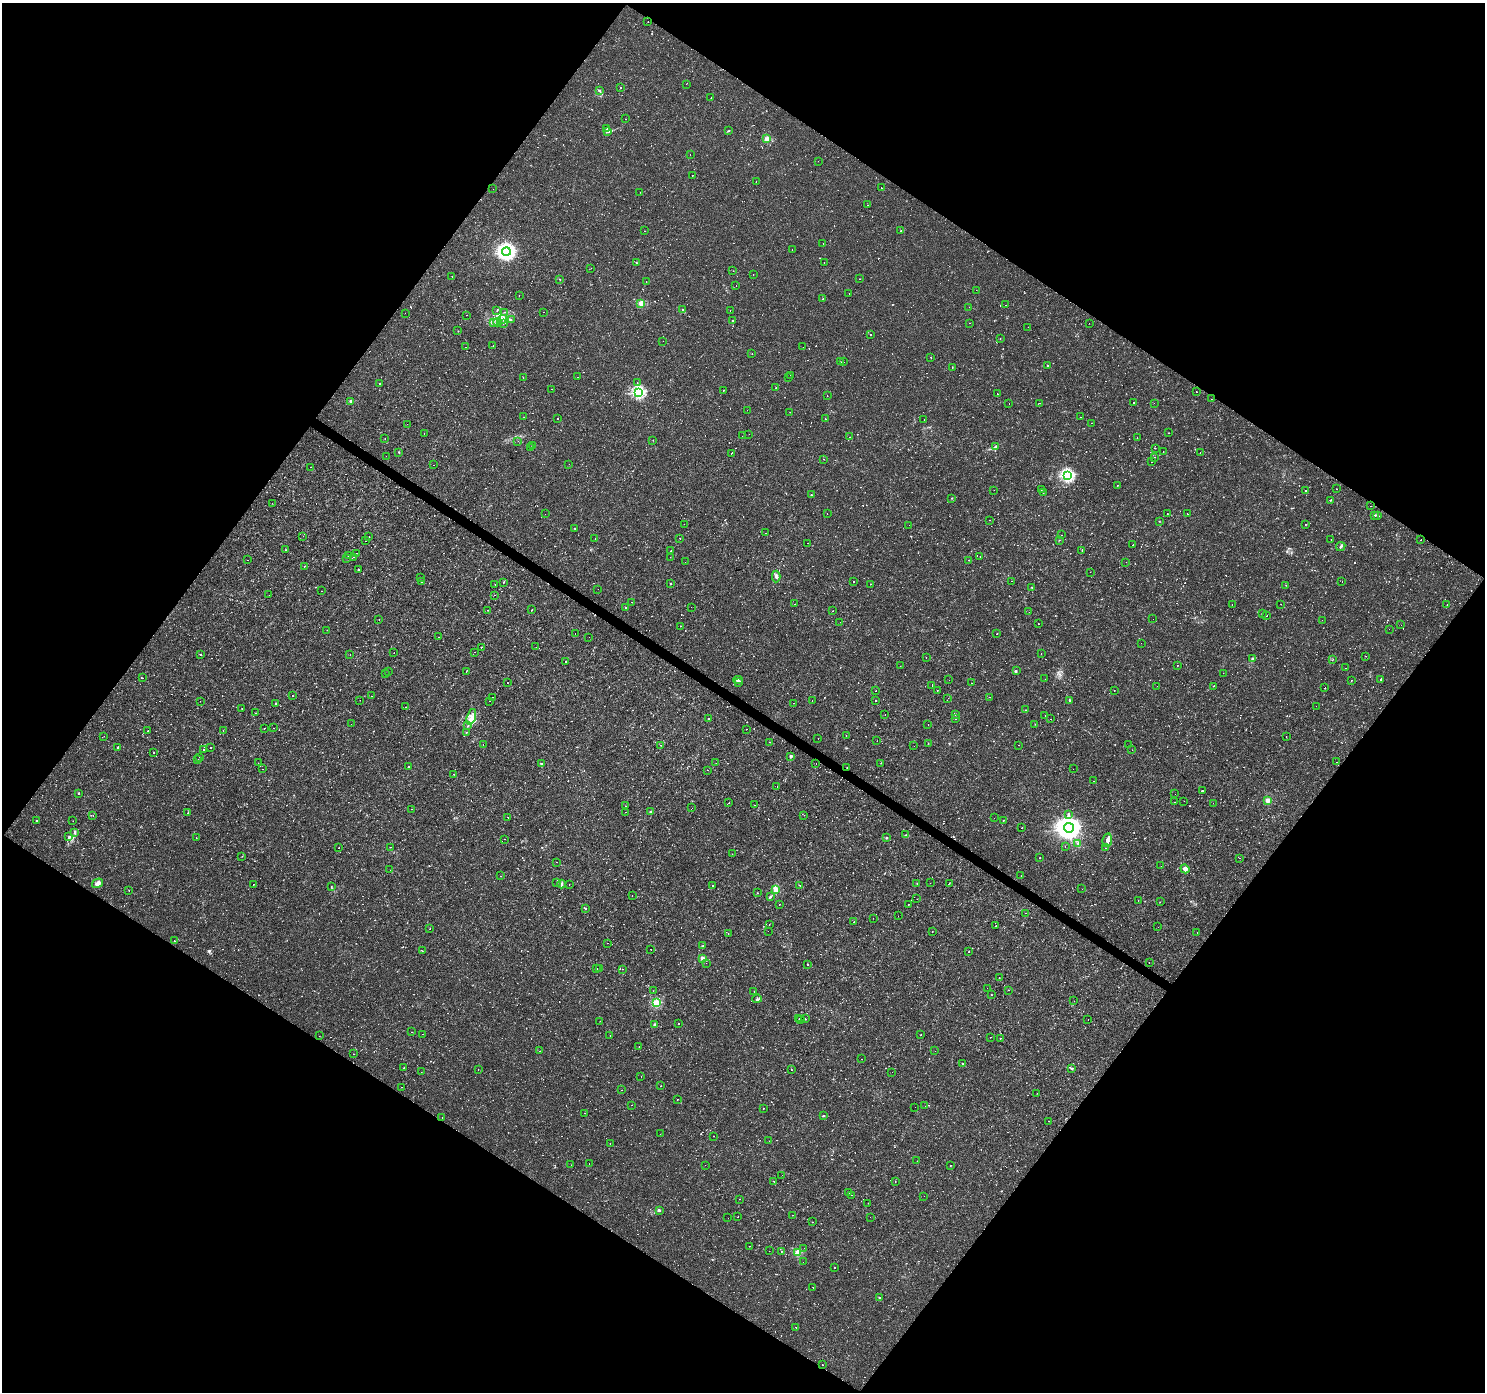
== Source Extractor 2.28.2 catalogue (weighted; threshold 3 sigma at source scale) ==
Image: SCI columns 3-5934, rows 247-5806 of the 5934 x 5985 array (HDU 1 of 3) = the unmasked area's bounding box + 8 px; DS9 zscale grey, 4 x 4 block average (1 PNG px = mean of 4 x 4 image px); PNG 1487 x 1394 px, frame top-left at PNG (2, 3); each listed source drawn as its Kron ellipse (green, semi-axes under 4 px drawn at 4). Shown black and unused: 49% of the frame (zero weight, under 2 of 3 exposures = <1% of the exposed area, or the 3 px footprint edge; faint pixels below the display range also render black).
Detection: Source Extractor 2.28.2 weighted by HDU 2 'WHT'. Background 0.00108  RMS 0.0015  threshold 0.00681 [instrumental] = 3 sigma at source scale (4.5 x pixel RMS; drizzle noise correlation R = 1.50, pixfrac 1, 0.0396/0.0396 arcsec/px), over >= 5 px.
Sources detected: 1563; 11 too faint to see at this stretch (4 x 4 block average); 601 cosmic-ray / hot-pixel residue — neither listed nor drawn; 13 coinciding with a brighter row at this scale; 5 inside a brighter listed object's ellipse — not listed separately; of the other 933, all 500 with FLUX_AUTO >= 0.316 (the completeness limit of this list) listed and drawn (433 fainter detections not listed), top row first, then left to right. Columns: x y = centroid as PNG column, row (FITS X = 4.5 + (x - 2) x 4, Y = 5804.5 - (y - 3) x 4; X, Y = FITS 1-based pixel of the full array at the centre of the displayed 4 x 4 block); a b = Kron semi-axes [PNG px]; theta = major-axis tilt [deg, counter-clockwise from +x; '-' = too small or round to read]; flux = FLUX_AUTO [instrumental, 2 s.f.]
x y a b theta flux
648 22 2 2 - 0.33
686 84 2 2 - 0.53
620 88 2 2 - 0.59
600 90 2 2 - 0.8
711 98 2 2 - 5.9
626 119 2 2 - 0.4
607 128 2 2 - 0.77
729 130 2 2 - 0.38
608 132 2 2 - 0.41
767 139 2 2 - 25
690 155 2 2 - 0.78
818 161 2 2 - 0.45
692 176 2 2 - 3
756 181 2 2 - 2.2
881 188 2 2 - 1.8
493 189 2 2 - 2.1
640 192 2 2 - 0.97
868 205 2 2 - 1.5
644 231 2 2 - 0.49
901 231 2 2 - 0.81
823 243 2 2 - 0.59
792 250 2 2 - 0.81
506 251 4 4 - 390
636 263 2 2 - 0.58
824 263 2 2 - 0.44
591 268 2 2 - 0.63
733 271 2 2 - 0.42
753 274 2 2 - 0.45
452 276 2 2 - 0.82
560 279 2 2 - 0.35
860 279 2 2 - 2.6
646 281 2 2 - 0.77
736 286 2 2 - 0.5
976 290 2 2 - 0.39
849 293 2 2 - 0.95
519 295 2 2 - 0.37
823 299 2 2 - 0.5
641 303 2 2 - 30
1006 305 2 2 - 0.61
969 307 2 2 - 0.64
497 310 2 2 - 0.37
683 310 3 2 - 0.69
730 310 2 2 - 0.87
504 312 2 2 - 0.35
544 312 2 2 - 2.1
405 313 2 2 - 0.37
466 315 2 2 - 1.2
502 319 5 2 - 1.7
511 320 2 2 - 0.45
732 320 2 2 - 1
498 322 4 3 - 2.3
494 323 2 2 - 0.63
504 323 2 2 - 0.47
970 323 2 2 - 0.34
1089 323 2 2 - 0.35
1028 327 2 2 - 4.9
458 331 2 2 - 0.37
871 334 2 2 - 5.7
1000 338 2 2 - 1.1
663 341 2 2 - 0.59
493 346 2 2 - 3.9
465 347 2 2 - 2.1
803 347 2 2 - 2.1
752 354 2 2 - 0.94
931 358 2 2 - 0.69
841 362 2 2 - 0.47
843 362 2 2 - 0.34
1047 365 2 2 - 0.96
952 367 3 2 - 0.51
790 375 2 2 - 1.9
578 377 2 2 - 0.59
523 378 2 2 - 0.46
789 378 2 2 - 0.64
637 383 2 2 - 0.63
379 384 2 2 - 3
776 388 2 2 - 0.66
552 389 2 2 - 0.42
723 390 2 2 - 3.2
638 392 2 2 - 140
1196 392 2 2 - 0.33
997 394 2 2 - 0.84
827 396 2 2 - 0.71
1211 399 2 2 - 0.73
351 401 2 2 - 11
1040 403 2 2 - 0.92
1133 403 2 2 - 0.83
1154 403 2 2 - 0.32
1009 404 2 2 - 1.2
747 410 2 2 - 0.34
790 412 2 2 - 1.7
524 417 2 2 - 0.43
1080 417 2 2 - 0.53
557 418 2 2 - 0.39
826 419 2 2 - 0.9
924 419 2 2 - 1.7
1091 423 2 2 - 0.64
407 424 2 2 - 0.38
1169 433 2 2 - 0.46
424 434 2 2 - 0.74
749 434 2 2 - 0.38
742 436 2 2 - 0.39
849 437 2 2 - 0.41
385 438 2 2 - 0.9
1137 438 2 2 - 0.45
653 440 2 2 - 0.43
518 441 2 2 - 0.35
532 445 2 2 - 0.4
531 447 2 2 - 0.57
995 447 3 2 - 1.1
1155 448 2 2 - 0.33
1163 451 2 2 - 0.34
399 452 2 2 - 1
731 453 2 2 - 5.6
1200 453 2 2 - 0.32
386 456 2 2 - 0.8
1154 457 2 2 - 0.88
823 459 2 2 - 0.32
1152 462 2 2 - 1.2
569 464 2 2 - 0.41
433 465 2 2 - 0.35
310 467 2 2 - 1.3
1067 475 2 2 - 150
1118 485 2 2 - 0.97
1336 489 2 2 - 0.5
994 490 2 2 - 0.35
1041 490 2 2 - 0.52
1305 491 2 2 - 1.3
1043 493 2 2 - 0.36
811 495 2 2 - 1.3
952 498 2 2 - 0.4
1331 500 3 2 - 0.69
272 503 2 2 - 0.64
1371 506 2 2 - 0.59
1167 513 2 2 - 0.39
545 514 2 2 - 0.37
827 514 2 2 - 0.45
1187 514 2 2 - 1.7
1375 515 3 2 - 0.72
1377 515 4 2 - 0.99
989 520 2 2 - 0.63
1159 521 2 2 - 0.41
684 524 2 2 - 0.46
909 525 2 2 - 0.37
1305 525 2 2 - 0.47
575 529 2 2 - 1.3
766 533 2 2 - 0.34
1062 535 2 2 - 1.3
303 536 2 2 - 1.2
369 537 2 2 - 19
595 539 2 2 - 1.1
680 539 2 2 - 9.2
1331 539 2 2 - 1.8
1059 540 2 2 - 0.32
1421 540 2 2 - 2.4
366 541 2 2 - 1.3
808 543 2 2 - 0.38
1133 545 2 2 - 150
1341 547 5 2 - 1.8
286 550 2 2 - 0.41
1082 550 2 2 - 2.3
671 551 2 2 - 1.7
356 553 2 2 - 9.8
348 555 2 2 - 1.5
980 556 2 2 - 0.44
353 557 2 2 - 1.5
670 557 2 2 - 0.84
346 558 2 2 - 0.66
247 560 2 2 - 1.3
968 560 2 2 - 0.36
685 562 2 2 - 0.72
1126 562 2 2 - 1
304 566 2 2 - 9.7
359 570 2 2 - 0.49
1090 572 2 2 - 0.36
776 576 6 3 89 1.8
421 578 2 2 - 0.48
854 581 2 2 - 48
1012 581 2 2 - 0.37
421 582 2 2 - 0.56
504 582 2 2 - 0.6
1342 582 2 2 - 1.1
495 584 2 2 - 0.32
671 584 2 2 - 0.69
870 584 2 2 - 0.32
1286 585 2 2 - 0.37
1032 587 2 2 - 0.4
598 589 2 2 - 0.39
321 591 2 2 - 1
269 595 2 2 - 0.46
495 595 2 2 - 0.62
631 602 2 2 - 0.54
794 604 2 2 - 0.59
1232 604 2 2 - 0.71
1281 604 2 2 - 0.4
1447 605 2 2 - 1.1
691 607 2 2 - 1.9
626 608 2 2 - 0.46
488 610 2 2 - 0.66
531 610 2 2 - 0.45
833 611 2 2 - 1.7
1029 612 2 2 - 0.96
1263 614 2 2 - 0.8
1267 616 2 2 - 0.56
379 619 2 2 - 0.44
1153 619 2 2 - 0.45
1322 620 2 2 - 0.77
840 622 2 2 - 1.1
1038 624 2 2 - 0.5
1401 625 2 2 - 3.5
680 626 2 2 - 0.54
1389 629 2 2 - 0.93
327 630 2 2 - 0.38
575 633 2 2 - 0.46
997 634 2 2 - 5.5
438 637 2 2 - 0.39
589 637 2 2 - 0.35
1141 643 2 2 - 0.78
481 647 2 2 - 0.65
536 647 2 2 - 0.59
475 652 2 2 - 0.55
394 653 2 2 - 2.9
1041 653 2 2 - 0.36
350 654 2 2 - 0.41
200 655 2 2 - 1.2
1366 656 2 2 - 0.66
926 657 2 2 - 0.74
1253 658 2 2 - 3.5
1332 660 2 2 - 0.48
566 662 2 2 - 0.57
1177 665 2 2 - 0.47
900 666 2 2 - 0.33
1346 668 2 2 - 0.87
1016 671 3 2 - 0.75
388 672 2 2 - 0.33
466 672 2 2 - 0.95
1223 673 2 2 - 0.36
385 674 2 2 - 0.37
142 678 2 2 - 0.8
1045 679 2 2 - 2.1
1380 679 2 2 - 0.82
738 680 5 2 - 1.5
949 680 2 2 - 0.35
1351 680 2 2 - 1.9
507 683 2 2 - 1.1
739 683 2 2 - 0.5
972 683 2 2 - 0.46
932 685 2 2 - 2.1
1157 686 2 2 - 0.44
1213 686 2 2 - 0.55
1324 688 2 2 - 0.56
876 690 2 2 - 0.78
937 690 2 2 - 0.5
1114 690 2 2 - 0.35
292 695 2 2 - 0.33
372 696 2 2 - 0.72
493 697 2 2 - 0.39
989 697 2 2 - 0.39
948 698 2 2 - 4.7
360 700 2 2 - 0.53
200 701 2 2 - 0.32
490 701 2 2 - 0.65
812 701 2 2 - 1.6
875 701 2 2 - 0.91
1069 701 2 2 - 0.7
794 703 2 2 - 0.56
276 704 2 2 - 0.73
1316 706 2 2 - 0.88
406 707 2 2 - 0.54
242 709 2 2 - 0.48
1025 710 2 2 - 0.34
256 713 2 2 - 4.5
885 714 2 2 - 0.35
955 715 2 2 - 0.56
1045 716 2 2 - 2.1
471 717 8 3 72 4.5
708 719 2 2 - 2.6
956 719 2 2 - 0.45
1051 719 2 2 - 0.35
351 724 2 2 - 0.32
928 724 2 2 - 0.91
1035 724 2 2 - 0.33
468 726 4 2 - 0.71
264 728 2 2 - 0.52
273 728 2 2 - 0.51
747 729 2 2 - 2
223 730 2 2 - 1.9
148 731 2 2 - 0.39
466 732 2 2 - 2.1
104 736 2 2 - 0.5
846 736 2 2 - 0.44
1286 737 2 2 - 0.89
818 739 2 2 - 0.35
877 741 2 2 - 0.55
770 742 2 2 - 0.9
928 743 2 2 - 0.6
483 745 2 2 - 0.52
661 745 2 2 - 0.39
1019 745 2 2 - 0.4
1128 745 2 2 - 0.73
914 746 2 2 - 0.73
118 747 2 2 - 5.2
210 748 2 2 - 0.35
203 750 2 2 - 2.9
1132 750 2 2 - 0.68
154 753 2 2 - 0.62
791 756 2 2 - 6.6
200 757 2 2 - 2.2
198 759 2 2 - 0.4
1336 762 2 2 - 0.39
258 763 2 2 - 0.7
716 763 2 2 - 0.58
816 763 2 2 - 2.2
881 763 2 2 - 0.44
541 764 2 2 - 1.9
409 767 2 2 - 1.2
847 767 2 2 - 0.49
263 769 2 2 - 0.42
1073 769 2 2 - 0.38
708 770 2 2 - 0.47
454 774 2 2 - 0.41
1093 781 2 2 - 0.51
777 787 2 2 - 0.39
1202 790 2 2 - 3.5
78 793 2 2 - 2.3
1175 794 2 2 - 0.45
1268 800 2 2 - 18
1184 801 2 2 - 0.74
1174 802 2 2 - 0.5
729 803 2 2 - 1.1
1213 803 2 2 - 0.83
754 805 2 2 - 0.58
625 806 2 2 - 0.34
692 808 2 2 - 230
411 809 2 2 - 0.46
650 811 3 2 - 0.71
625 812 2 2 - 0.59
188 813 3 2 - 0.59
93 815 2 2 - 0.82
804 815 2 2 - 0.48
1068 815 2 2 - 1.1
508 817 2 2 - 0.55
994 818 2 2 - 0.59
37 820 2 2 - 0.46
1003 820 2 2 - 0.61
73 821 2 2 - 0.45
1022 828 2 2 - 0.82
1069 828 5 4 - 1100
75 832 2 2 - 0.75
906 835 3 3 - 1.1
69 836 3 2 - 1.3
196 838 2 2 - 0.36
886 838 3 2 - 0.73
504 839 2 2 - 1.1
1107 840 7 5 80 3.3
1078 843 3 3 - 1.4
391 847 2 2 - 0.48
1065 847 2 2 - 0.79
338 848 2 2 - 0.57
1106 848 2 2 - 0.9
732 854 2 2 - 0.37
242 856 2 2 - 0.34
1040 858 2 2 - 0.73
1239 858 2 2 - 0.52
556 862 2 2 - 0.86
1161 866 2 2 - 0.68
1185 869 5 3 - 4.1
390 870 2 2 - 0.33
501 876 2 2 - 2.6
1021 876 2 2 - 0.49
98 883 6 4 33 3.7
557 883 2 2 - 0.66
930 883 2 2 - 0.32
949 883 2 2 - 0.37
253 884 2 2 - 0.58
562 884 4 2 - 1.2
917 884 2 2 - 0.34
569 885 2 2 - 0.94
800 885 2 2 - 1.9
712 886 2 2 - 0.33
331 887 2 2 - 0.33
1082 889 2 2 - 0.38
129 890 2 2 - 0.58
776 890 3 2 - 11
757 893 2 2 - 0.37
632 896 2 2 - 0.38
770 897 4 2 - 1.1
917 899 2 2 - 0.39
1138 900 2 2 - 1.7
1160 902 2 2 - 0.36
779 904 2 2 - 0.48
908 904 2 2 - 0.56
585 909 2 2 - 1
1026 913 2 2 - 0.5
898 916 2 2 - 0.4
873 918 2 2 - 0.33
854 921 2 2 - 2.8
769 925 2 2 - 1.6
996 926 2 2 - 1.6
1158 927 2 2 - 0.35
430 928 2 2 - 0.33
768 931 2 2 - 1.2
932 932 2 2 - 0.48
728 933 2 2 - 0.32
1197 933 2 2 - 0.55
174 941 2 2 - 0.47
607 943 2 2 - 40
703 946 2 2 - 0.74
651 949 2 2 - 0.39
422 951 2 2 - 1.1
968 952 2 2 - 1.6
702 958 2 2 - 14
706 963 2 2 - 0.4
1149 963 2 2 - 0.57
808 964 2 2 - 0.76
597 969 2 2 - 0.44
600 969 2 2 - 0.83
622 969 2 2 - 1.6
999 978 2 2 - 0.43
987 988 2 2 - 0.48
1009 990 2 2 - 0.44
653 991 2 2 - 0.53
754 991 2 2 - 2.2
991 995 2 2 - 0.37
757 999 5 2 - 1.1
1074 1001 2 2 - 0.4
656 1003 2 2 - 49
799 1019 2 2 - 1.4
801 1019 2 2 - 0.33
805 1019 2 2 - 0.33
1088 1020 2 2 - 0.62
600 1021 2 2 - 1.1
679 1023 2 2 - 0.39
654 1025 2 2 - 5.5
412 1032 2 2 - 1.4
422 1034 2 2 - 0.39
921 1034 2 2 - 0.58
610 1035 2 2 - 1.1
319 1036 2 2 - 0.38
991 1037 2 2 - 3.6
1000 1038 2 2 - 0.38
639 1047 2 2 - 0.34
539 1051 2 2 - 3.5
935 1051 2 2 - 0.47
354 1054 2 2 - 0.55
862 1059 2 2 - 0.4
963 1064 2 2 - 1.1
404 1068 2 2 - 0.36
478 1069 2 2 - 0.47
1072 1069 3 2 - 0.81
791 1070 2 2 - 0.59
421 1072 2 2 - 0.32
892 1072 2 2 - 0.41
641 1077 2 2 - 1.5
660 1086 2 2 - 0.73
401 1087 2 2 - 0.35
622 1090 2 2 - 3.2
1037 1093 2 2 - 0.33
677 1099 2 2 - 2
631 1105 2 2 - 4.3
925 1106 2 2 - 0.54
915 1107 2 2 - 0.45
763 1108 2 2 - 0.71
585 1113 2 2 - 0.67
823 1116 3 2 - 0.88
442 1117 2 2 - 2.4
1049 1121 2 2 - 0.36
660 1134 2 2 - 0.39
713 1136 2 2 - 0.4
769 1141 2 2 - 0.54
610 1143 2 2 - 0.41
917 1161 2 2 - 0.44
589 1164 2 2 - 0.4
571 1165 2 2 - 0.38
705 1165 2 2 - 0.34
950 1165 2 2 - 0.84
782 1175 2 2 - 0.61
774 1181 2 2 - 0.43
895 1182 2 2 - 0.54
849 1193 2 2 - 2.5
851 1195 2 2 - 1.2
924 1196 2 2 - 0.58
740 1199 2 2 - 4.5
868 1203 2 2 - 0.81
659 1210 3 3 - 1.1
792 1215 2 2 - 1.3
738 1217 2 2 - 0.82
870 1217 2 2 - 0.48
728 1218 2 2 - 1
812 1222 2 2 - 1.5
750 1246 2 2 - 0.61
804 1248 2 2 - 0.59
769 1251 2 2 - 0.36
781 1251 2 2 - 0.94
798 1252 2 2 - 36
803 1262 2 2 - 0.85
834 1267 2 2 - 1.7
813 1287 2 2 - 1
879 1298 2 2 - 2.1
796 1328 2 2 - 0.72
822 1365 2 2 - 1
Overlapping masked pixels (flux is a lower limit): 1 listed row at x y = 847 767
Diffuse or blended objects may show on this block-average render without a row.